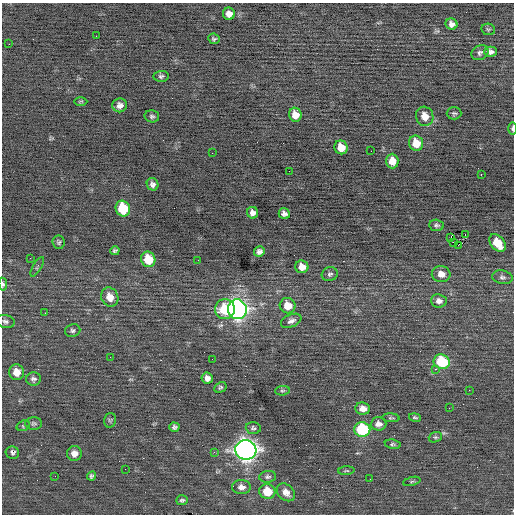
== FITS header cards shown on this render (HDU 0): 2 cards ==
NAXIS1  =                  512 / Axis length
NAXIS2  =                  512 / Axis length

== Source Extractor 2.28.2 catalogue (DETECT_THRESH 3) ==
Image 512 x 512 px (HDU 0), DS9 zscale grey, 1 PNG px = 1 image px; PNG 516 x 516 px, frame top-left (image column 1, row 512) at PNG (2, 3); each listed source drawn as its Kron ellipse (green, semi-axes under 4 px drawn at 4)
Background -0.0233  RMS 0.74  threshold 2.22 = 3 sigma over >= 5 px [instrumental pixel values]
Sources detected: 92; all 92 listed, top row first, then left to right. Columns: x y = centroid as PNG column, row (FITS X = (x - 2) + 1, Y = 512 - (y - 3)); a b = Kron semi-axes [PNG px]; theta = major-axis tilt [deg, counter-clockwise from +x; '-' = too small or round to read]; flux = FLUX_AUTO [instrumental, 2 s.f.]
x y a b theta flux
229 14 6 6 - 270
451 24 6 5 - 210
488 29 7 5 -12 81
96 36 2 2 - 71
214 39 6 5 - 100
9 44 2 2 - 87
491 52 6 5 - 170
480 53 9 7 29 140
161 76 8 5 5 110
81 101 7 3 1 55
120 105 7 7 - 260
454 113 7 6 - 93
295 115 7 6 - 490
152 116 7 6 - 110
425 116 9 8 - 520
512 129 6 3 -90 120
416 143 8 7 - 780
341 147 7 6 - 680
371 151 2 2 - 23
212 153 2 2 - 20
392 161 7 6 - 580
289 171 2 2 - 190
481 175 3 2 - 140
152 184 6 5 - 170
123 209 8 7 - 2400
253 213 6 5 - 220
284 214 6 5 - 190
436 225 7 5 -3 110
465 235 2 2 - 190
451 238 2 2 - 940
59 242 6 6 - 100
453 242 3 2 - 41
497 243 10 6 -49 1100
458 245 2 2 - 8200
115 251 5 4 - 100
259 251 5 5 - 170
30 258 3 2 - 44
148 259 8 7 - 1300
198 260 2 2 - 93
37 267 11 3 59 74
302 267 6 6 - 430
330 274 8 7 - 130
441 274 9 8 - 400
502 277 10 6 -11 160
3 284 6 4 -81 110
110 297 10 8 -64 550
439 301 8 6 -6 240
288 306 8 7 - 690
225 309 10 10 - 1800
237 309 10 9 - 22000
45 313 2 2 - 33
5 321 9 6 -9 140
291 321 11 6 23 200
73 331 8 6 10 120
110 357 3 2 - 52
212 359 2 2 - 20
442 362 8 7 - 2500
435 369 3 2 - 550
16 372 8 7 - 530
207 378 6 5 - 240
33 379 7 7 - 150
220 387 6 5 - 97
469 390 2 2 - 110
282 391 7 4 5 78
449 408 2 2 - 35
363 409 7 6 - 380
415 417 6 4 -12 88
391 418 8 3 -5 71
110 420 7 6 - 92
34 423 8 6 -1 110
378 424 8 6 3 260
23 426 7 5 20 75
174 427 5 4 - 120
253 428 7 6 - 110
362 429 8 7 - 3700
435 437 7 5 18 88
393 444 8 4 -9 87
246 450 10 9 - 33000
214 452 4 3 - 42
12 453 7 6 - 110
74 453 7 7 - 300
125 469 2 2 - 80
346 471 8 3 4 60
55 476 3 2 - 41
91 476 5 4 - 98
268 477 8 6 5 120
370 479 2 2 - 30
412 481 9 3 15 63
241 487 9 7 -5 280
267 491 8 7 - 1200
286 492 10 7 -44 370
182 500 6 5 - 100
At the frame edge (FLAGS 8, measured only in part): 2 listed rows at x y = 512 129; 3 284